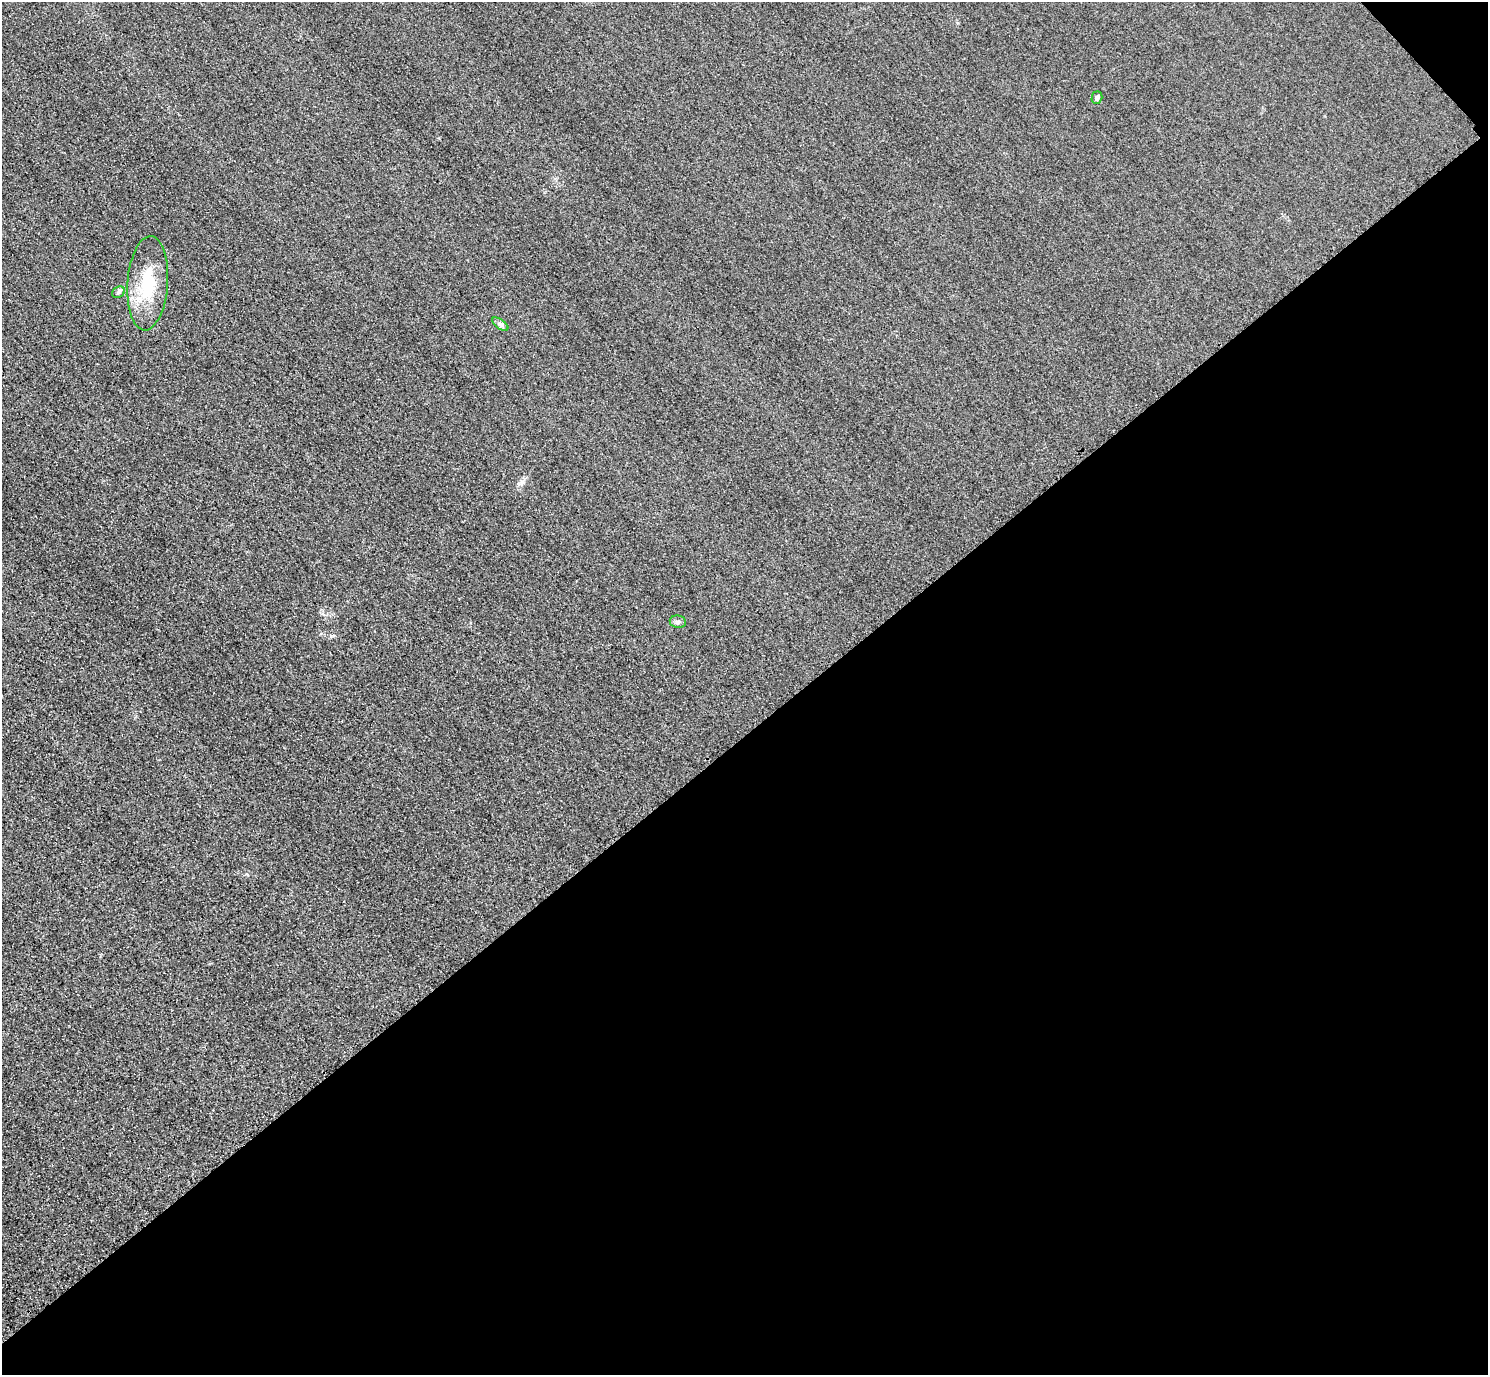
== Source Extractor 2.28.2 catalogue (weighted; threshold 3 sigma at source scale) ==
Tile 12 of 4 x 4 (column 4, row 3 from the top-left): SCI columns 4490-5975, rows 1558-2930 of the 6005 x 6003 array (HDU 1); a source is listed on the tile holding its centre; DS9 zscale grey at full resolution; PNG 1490 x 1377 px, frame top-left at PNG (2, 2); each listed source drawn as its Kron ellipse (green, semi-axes under 4 px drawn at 4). Shown black and unused: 47% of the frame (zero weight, under 3 of 4 exposures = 3% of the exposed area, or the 3 px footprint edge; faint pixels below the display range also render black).
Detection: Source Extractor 2.28.2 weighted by HDU 2 'WHT'; one run over the whole footprint, this tile lists its part. Background 0.0522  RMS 0.016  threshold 0.0729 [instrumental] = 3 sigma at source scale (4.5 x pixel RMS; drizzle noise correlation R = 1.50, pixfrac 1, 0.05/0.05 arcsec/px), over >= 5 px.
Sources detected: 5; all 5 listed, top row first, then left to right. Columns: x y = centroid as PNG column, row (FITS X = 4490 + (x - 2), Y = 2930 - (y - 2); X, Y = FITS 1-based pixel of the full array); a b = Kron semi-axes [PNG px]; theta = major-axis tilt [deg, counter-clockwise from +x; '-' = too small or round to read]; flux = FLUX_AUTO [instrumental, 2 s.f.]
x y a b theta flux
1097 98 6 5 - 3
148 283 47 20 86 76
119 292 7 5 37 3.4
500 324 9 4 -36 4.3
678 622 8 6 -9 4.2